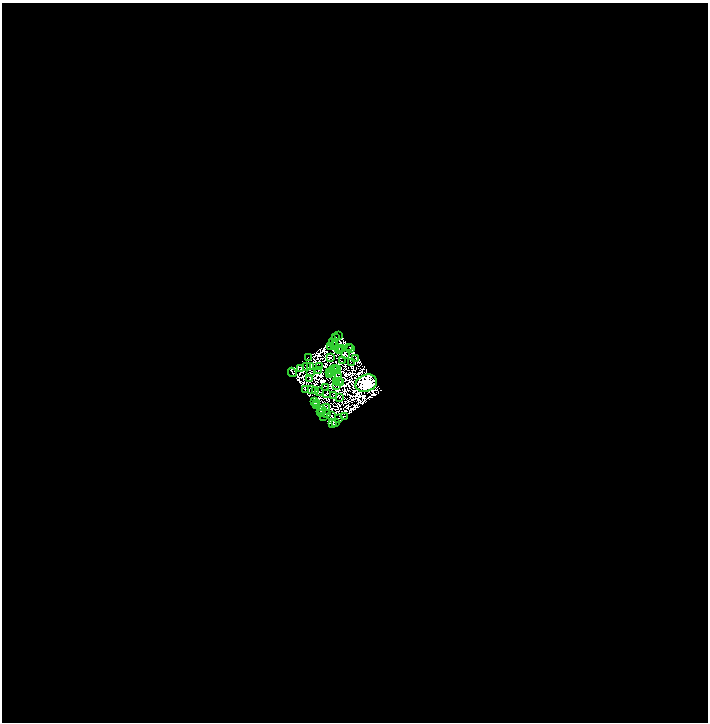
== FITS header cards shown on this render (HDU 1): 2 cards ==
NAXIS1  =                 1412
NAXIS2  =                 1440

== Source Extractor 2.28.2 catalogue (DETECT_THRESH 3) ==
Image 1412 x 1440 px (HDU 1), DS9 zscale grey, zoomed out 1/2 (1 PNG px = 2 x 2 image px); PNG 710 x 724 px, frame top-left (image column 1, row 1439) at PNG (2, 3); each listed source drawn as its Kron ellipse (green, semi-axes under 4 px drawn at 4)
Background 0.0249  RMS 7.1e-06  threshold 2.14e-05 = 3 sigma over >= 5 px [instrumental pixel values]
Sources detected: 213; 155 cannot appear on this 1/2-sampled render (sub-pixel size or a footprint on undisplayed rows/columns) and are neither listed nor drawn; the other 58 listed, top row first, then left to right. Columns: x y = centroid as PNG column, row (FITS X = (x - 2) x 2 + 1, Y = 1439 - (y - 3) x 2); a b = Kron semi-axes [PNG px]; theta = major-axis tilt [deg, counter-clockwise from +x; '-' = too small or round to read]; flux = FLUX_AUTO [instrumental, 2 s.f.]
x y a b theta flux
339 336 3 1 - 1.7
336 337 2 1 - 0.0024
332 342 4 1 - 0.53
335 345 2 1 - 0.31
330 346 2 1 - 0.63
349 347 2 1 - 0.03
339 348 2 1 - 0.2
341 349 2 1 - 0.49
350 349 3 1 - 0.67
340 351 3 1 - 0.65
345 355 2 1 - 0.36
308 358 2 1 - 0.64
330 358 2 1 - 0.85
355 359 2 1 - 0.55
342 360 2 1 - 0.64
352 363 3 1 - 0.028
306 366 3 1 - 0.49
319 366 2 1 - 0.75
311 367 2 1 - 0.21
335 368 2 1 - 0.44
301 369 3 2 - 1.5
333 369 3 1 - 0.61
337 369 2 1 - 0.16
319 370 2 1 - 0.33
292 372 5 2 - 0.7
329 372 3 1 - 0.81
331 372 3 2 - 0.82
310 373 2 1 - 0.4
329 375 2 1 - 0.19
339 376 2 1 - 0.022
310 379 3 2 - 1.5
338 381 2 1 - 0.36
337 382 4 2 - 0.67
341 382 2 1 - 0.16
366 383 11 8 20 2800
337 385 2 1 - 0.36
326 388 2 1 - 0.35
305 389 4 1 - 0.61
312 390 2 1 - 0.63
315 391 2 1 - 0.44
319 392 2 1 - 1.4
327 393 3 2 - 1.1
333 395 2 1 - 0.9
339 397 2 1 - 1.1
315 402 2 1 - 0.79
317 403 4 2 - 0.9
316 406 4 1 - 1.9
327 408 2 1 - 0.65
321 410 2 2 - 2.7
320 412 3 2 - 1.9
326 413 2 1 - 0.16
321 414 2 1 - 1.5
331 415 2 1 - 0.36
324 416 3 2 - 1.2
344 416 3 1 - 1.1
338 418 2 1 - 0.29
336 422 3 1 - 1.2
333 424 3 2 - 1.1
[155 sub-pixel or undisplayed-footprint detections neither listed nor drawn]